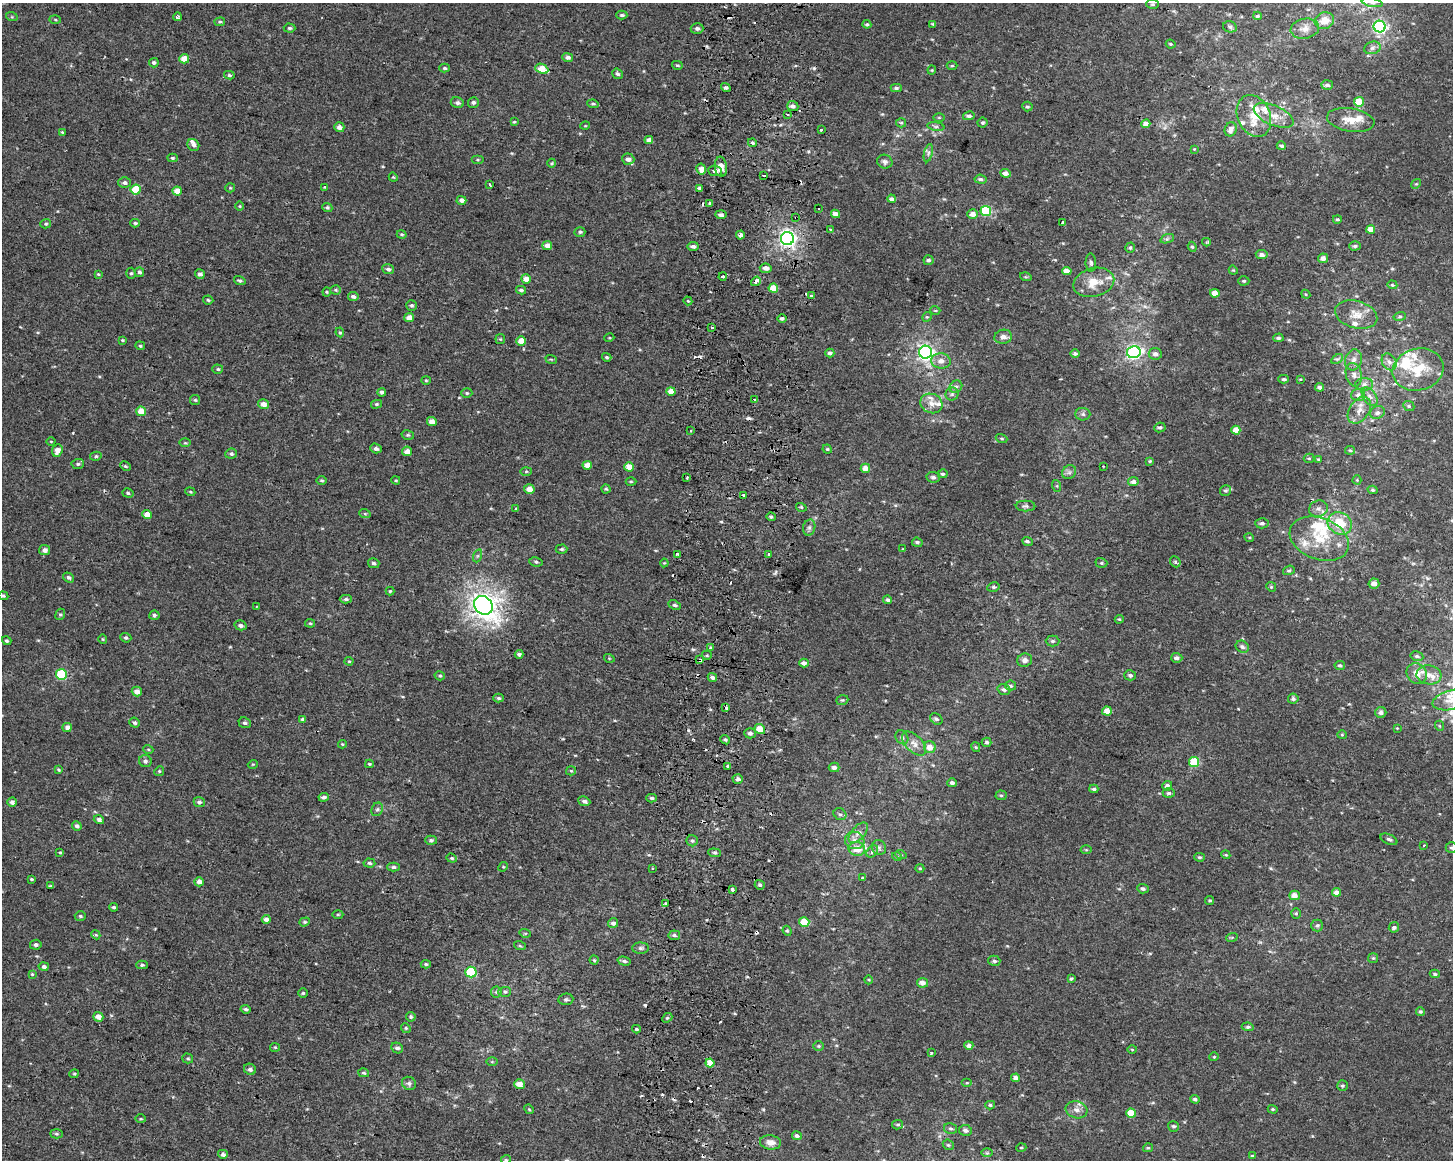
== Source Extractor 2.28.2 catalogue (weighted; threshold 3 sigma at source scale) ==
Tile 5 of 3 x 4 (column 2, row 2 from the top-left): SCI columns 1775-3225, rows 2318-3475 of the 4943 x 4643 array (HDU 1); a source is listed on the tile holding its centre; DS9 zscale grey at full resolution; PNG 1455 x 1162 px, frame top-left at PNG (2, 3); each listed source drawn as its Kron ellipse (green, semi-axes under 4 px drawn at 4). Shown black and unused: <1% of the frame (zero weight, under 2 of 3 exposures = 2% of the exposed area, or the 3 px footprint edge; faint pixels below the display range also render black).
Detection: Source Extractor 2.28.2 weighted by HDU 2 'WHT'; one run over the whole footprint, this tile lists its part. Background 1.53e-04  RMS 0.0035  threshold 0.0158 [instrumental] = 3 sigma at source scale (4.5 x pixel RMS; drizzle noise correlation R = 1.50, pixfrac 1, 0.0396/0.0396 arcsec/px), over >= 5 px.
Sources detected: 511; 1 too faint to see at this stretch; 26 cosmic-ray / hot-pixel residue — neither listed nor drawn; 21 inside a brighter listed object's ellipse — not listed separately; the other 463 listed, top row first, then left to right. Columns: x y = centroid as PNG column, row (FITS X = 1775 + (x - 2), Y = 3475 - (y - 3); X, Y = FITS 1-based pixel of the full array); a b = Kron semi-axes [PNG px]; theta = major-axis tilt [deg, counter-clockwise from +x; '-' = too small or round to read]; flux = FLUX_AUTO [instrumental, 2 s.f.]
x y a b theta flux
1372 3 11 4 -11 1.2
1152 4 6 4 1 0.56
622 15 6 4 -1 0.56
1257 16 4 3 - 0.55
12 17 6 4 -18 0.38
178 17 4 3 - 0.99
55 20 5 4 - 0.39
1324 21 10 8 18 4.2
220 22 5 4 - 0.47
867 24 4 3 - 0.58
933 24 4 3 - 0.4
1230 27 7 5 -14 0.81
1380 27 6 6 - 60
289 28 6 4 -1 0.61
697 28 6 5 - 0.91
1305 29 14 10 10 2.9
1171 44 5 3 - 0.44
1372 48 8 6 16 1.1
568 57 5 4 - 1
184 59 5 4 - 4.1
154 63 5 4 - 0.68
677 65 5 4 - 0.49
952 66 5 3 - 0.35
445 68 5 4 - 0.51
542 69 7 4 -24 6.8
932 70 4 4 - 0.36
617 74 6 5 - 0.76
229 75 5 4 - 0.6
1327 85 5 4 - 1.1
726 88 5 4 - 0.82
896 88 5 4 - 0.71
473 102 5 5 - 0.81
1359 102 5 5 - 7.3
457 103 6 5 - 1.1
593 104 6 4 -7 0.54
793 106 6 5 - 1.2
1027 107 5 5 - 0.6
787 115 4 3 - 0.54
1274 115 21 10 -24 4.9
969 116 6 4 12 0.81
1254 116 22 16 -67 8.4
939 118 5 4 - 0.37
1351 120 24 11 -9 5.6
514 122 4 3 - 0.39
901 123 5 4 - 0.46
983 123 5 5 - 0.58
1146 124 4 4 - 2.2
585 126 5 3 - 0.29
936 126 8 4 -8 0.72
339 127 5 5 - 1.5
1231 129 7 6 - 2.1
821 130 3 3 - 0.94
62 132 4 3 - 0.31
649 140 4 4 - 1.9
752 143 5 3 - 0.55
193 145 6 5 - 1.3
1281 146 4 3 - 0.83
1194 149 4 4 - 0.3
928 153 9 4 77 0.9
172 158 5 4 - 0.59
628 159 6 5 - 1.6
477 160 6 3 0 0.42
885 162 8 7 - 1.1
552 163 4 3 - 0.32
721 167 10 6 -82 2.8
701 169 5 5 - 2.3
715 171 7 5 -5 1.2
1005 173 5 4 - 1.6
764 175 3 3 - 2.8
393 177 5 3 - 0.35
980 179 6 4 -8 0.77
125 183 6 5 - 1.1
1416 184 5 4 - 0.41
490 185 3 3 - 1.2
325 187 4 4 - 0.32
230 188 5 4 - 0.39
699 188 3 3 - 2.6
136 190 5 5 - 11
177 191 5 4 - 3.1
892 199 4 4 - 0.95
461 200 5 4 - 1.2
710 203 4 4 - 0.69
240 206 5 3 - 0.32
327 207 5 4 - 0.67
818 209 2 2 - 0.3
986 211 5 5 - 18
835 214 4 4 - 1.8
973 214 5 5 - 2.3
721 215 6 4 -4 1.2
796 218 3 2 - 0.7
1337 219 4 4 - 0.57
1063 222 4 3 - 1.6
135 223 5 3 - 0.58
46 224 5 4 - 0.55
830 229 3 3 - 0.39
1371 229 4 4 - 3.1
580 232 5 5 - 0.66
402 234 5 4 - 0.45
740 235 4 3 - 2.7
787 238 6 6 - 110
1167 239 7 4 19 0.73
1206 242 4 4 - 0.42
547 245 5 4 - 2.3
693 246 5 4 - 1.1
1355 246 6 4 1 0.69
1192 247 5 4 - 0.47
1130 248 5 5 - 0.66
1262 255 6 4 -9 1.3
1323 258 5 5 - 1.6
928 260 5 5 - 0.73
1091 263 9 5 -88 0.89
766 268 6 4 -7 1.7
388 269 6 5 - 1.1
1233 270 5 3 - 0.34
1067 271 5 4 - 2.8
139 272 5 4 - 0.74
131 273 5 5 - 0.53
98 274 4 3 - 0.35
200 274 5 4 - 1
723 276 4 3 - 4.3
1026 277 6 4 -17 0.4
526 279 5 4 - 3.2
240 281 6 4 -18 0.64
756 281 5 4 - 2.2
1244 281 5 4 - 0.48
1094 282 21 14 15 6.7
1392 285 5 4 - 0.44
773 288 4 4 - 5.2
336 290 5 4 - 0.46
521 290 5 4 - 0.83
327 292 4 4 - 0.38
1215 293 4 4 - 4
1306 294 4 4 - 0.4
811 296 3 3 - 1.5
353 297 5 4 - 1.1
208 300 5 4 - 0.54
688 301 4 3 - 0.4
412 306 5 5 - 0.73
935 310 5 3 - 0.38
1356 315 22 13 -15 5.1
1400 316 6 4 15 0.56
927 317 5 4 - 0.45
409 318 5 4 - 2.8
782 318 5 4 - 0.83
712 327 3 2 - 0.48
340 332 5 4 - 0.49
1003 337 9 7 10 1.6
609 338 5 3 - 0.34
1278 338 5 4 - 0.81
500 339 5 5 - 0.44
122 340 3 3 - 0.36
521 341 5 4 - 4.2
140 346 5 4 - 0.49
925 352 6 6 - 88
1134 352 7 6 - 71
830 353 4 4 - 0.96
1075 353 5 4 - 0.9
1155 354 6 6 - 1.6
607 357 5 4 - 0.51
551 359 6 3 -19 0.33
1337 359 6 4 31 0.55
1354 360 10 8 72 1.8
941 361 9 7 -5 2.4
1389 362 9 7 -57 1.5
218 369 5 4 - 0.59
1418 369 26 21 16 12
1354 375 12 8 -77 1.9
1284 379 5 3 - 0.67
1300 379 3 3 - 0.29
426 380 5 4 - 0.42
1364 384 9 6 2 1.3
956 387 7 5 43 0.98
1320 387 4 3 - 1
671 391 4 4 - 3.3
382 392 4 4 - 0.8
467 393 5 4 - 0.48
952 394 6 6 - 0.8
1358 395 7 6 - 1.2
1370 397 10 6 -55 1.6
754 399 4 2 - 0.4
195 400 5 5 - 0.51
931 403 11 9 -23 2.8
263 404 5 4 - 2.2
377 404 5 4 - 0.49
1409 406 6 4 -24 0.55
1359 410 15 9 54 3
141 411 5 4 - 4.5
1377 413 7 6 - 1.1
1083 414 7 6 - 0.93
432 421 5 4 - 2.6
1160 427 5 5 - 0.66
1236 430 4 4 - 3.6
691 431 3 2 - 0.54
408 435 6 5 - 0.6
1001 439 6 3 -19 0.43
51 441 4 3 - 0.29
185 443 5 3 - 0.41
376 448 6 4 -21 0.95
827 449 4 4 - 0.46
57 450 6 5 - 2.6
1350 450 5 4 - 0.47
407 451 5 4 - 2.2
231 454 6 5 - 0.78
96 456 5 4 - 0.6
1309 458 5 4 - 0.45
1318 459 4 4 - 0.34
1150 461 4 4 - 0.37
78 464 6 5 - 0.65
587 465 4 4 - 3.6
125 466 6 4 -26 0.44
1103 466 2 2 - 0.35
629 467 5 4 - 4.3
865 468 5 4 - 2.6
526 471 5 3 - 0.44
1069 472 7 6 - 1
943 474 5 4 - 0.7
687 477 3 2 - 1.8
933 477 7 5 -8 0.91
322 480 5 4 - 0.62
396 480 4 3 - 0.38
1357 480 4 4 - 0.34
631 482 5 3 - 0.41
1133 482 5 4 - 1.4
1057 486 6 4 -72 0.39
529 489 5 4 - 3.1
606 489 4 4 - 0.5
1226 490 6 5 - 0.68
1373 490 5 4 - 0.54
190 492 5 4 - 0.41
128 493 6 4 -17 0.56
744 495 3 3 - 4
1026 506 10 5 0 0.84
801 507 5 3 - 0.38
516 508 3 3 - 0.69
1318 509 9 8 - 1.6
365 514 6 4 -19 0.43
147 515 5 4 - 3.5
771 517 4 4 - 0.52
1262 523 6 5 - 0.88
1340 523 12 10 -33 8.6
809 528 8 6 75 1.1
1249 537 5 3 - 0.39
1319 539 31 20 -21 14
1027 541 5 4 - 0.7
917 542 5 4 - 0.73
561 549 6 4 2 0.64
903 549 4 3 - 0.29
44 550 5 5 - 1.4
678 554 4 3 - 1.6
768 554 3 3 - 2.1
477 556 6 4 71 0.59
536 562 7 4 -10 0.64
1175 562 6 5 - 0.58
374 563 6 5 - 0.73
664 563 4 4 - 0.35
1101 563 6 5 - 0.58
1289 570 6 4 18 0.57
69 578 6 4 -33 0.88
1374 583 5 5 - 1.9
993 587 6 4 11 0.65
1271 587 5 4 - 0.45
390 591 4 4 - 0.38
3 596 5 4 - 0.55
346 599 6 4 1 0.77
888 600 4 4 - 0.78
483 605 10 8 -43 260
674 605 6 4 -25 0.63
256 606 2 2 - 0.35
60 614 6 4 68 0.51
154 615 5 4 - 0.66
1119 619 4 4 - 0.39
310 623 5 4 - 0.42
240 625 6 5 - 1
126 638 5 4 - 0.64
103 639 4 4 - 0.36
7 641 5 4 - 0.56
1052 641 7 5 0 0.75
1242 647 7 5 -31 0.93
711 648 3 3 - 2.2
519 654 4 3 - 0.86
707 655 5 4 - 0.38
1417 656 6 4 -10 0.68
609 658 5 3 - 0.33
1177 658 5 5 - 1.2
700 660 4 3 - 1.6
1025 660 7 6 - 1.5
349 661 4 4 - 0.4
804 663 5 4 - 1.4
1340 665 5 4 - 0.62
1417 673 11 9 -50 3.5
61 674 5 5 - 20
1130 675 6 5 - 0.87
1429 675 12 9 -7 3.4
440 676 5 4 - 0.55
712 677 5 4 - 0.97
1010 686 5 5 - 0.63
1004 690 6 5 - 0.98
137 692 5 4 - 2.5
499 698 5 4 - 0.67
1293 699 5 5 - 0.8
842 700 6 4 19 0.5
1452 700 20 9 14 5
726 708 3 3 - 3.5
1107 711 5 4 - 3.4
1381 712 5 5 - 1.2
303 719 4 4 - 0.89
936 719 7 5 -40 0.76
135 723 5 4 - 0.73
245 723 6 5 - 0.75
1440 726 5 3 - 0.33
67 727 5 4 - 1.7
1397 728 4 4 - 0.3
760 729 5 5 - 4.8
750 733 5 5 - 1.1
1342 735 5 4 - 0.41
902 737 7 6 - 0.87
725 740 5 4 - 0.6
987 742 5 4 - 0.72
342 744 4 4 - 0.36
914 744 15 8 -44 2.6
930 747 6 6 - 3.1
976 747 5 4 - 0.39
148 749 5 3 - 0.33
145 761 6 6 - 0.91
1194 762 5 5 - 14
253 764 5 3 - 0.3
369 764 4 3 - 0.37
728 766 4 3 - 2.4
834 767 5 4 - 1.1
58 770 4 3 - 0.44
159 771 5 4 - 0.51
571 771 5 4 - 0.41
738 779 5 5 - 1.1
952 783 5 4 - 0.88
1167 786 5 5 - 1.5
1094 789 4 3 - 0.64
1169 793 6 4 -1 0.73
1001 795 5 5 - 0.51
324 797 5 4 - 1.1
652 798 5 4 - 0.62
584 801 6 4 -25 1
12 802 5 4 - 1.3
199 802 5 5 - 0.87
377 809 7 5 66 0.78
840 814 7 5 -36 0.79
99 820 5 4 - 1.1
77 826 5 4 - 1
858 833 12 6 47 1.7
1389 839 9 5 -24 0.84
431 840 6 4 -2 0.75
855 840 10 8 -16 2
692 841 6 5 - 0.71
1423 846 3 3 - 1.1
879 847 7 7 - 1.1
1451 848 6 5 - 0.75
857 849 8 7 - 4.2
1086 850 5 3 - 0.34
872 851 7 5 48 0.84
60 852 4 3 - 0.37
715 853 6 4 -6 0.6
901 855 6 3 -19 0.43
1226 855 4 3 - 0.35
897 857 5 3 - 0.33
1200 857 5 4 - 0.58
452 858 5 4 - 0.5
369 863 6 4 -5 0.67
393 867 6 4 1 0.7
503 867 5 4 - 0.37
652 868 3 3 - 1.7
920 868 4 4 - 0.38
862 878 3 3 - 1.6
32 879 3 3 - 0.39
199 882 4 4 - 2
760 885 5 4 - 0.61
50 886 4 3 - 0.41
1143 889 5 5 - 0.77
732 890 3 3 - 3.6
1337 892 4 4 - 2.1
1295 895 5 4 - 2.5
1210 900 4 3 - 0.4
666 903 3 3 - 0.78
114 907 4 4 - 0.63
1296 913 5 4 - 0.48
338 914 5 3 - 0.37
80 916 5 4 - 0.52
266 919 4 4 - 1.5
305 922 5 4 - 0.47
804 922 5 4 - 7.3
613 923 5 5 - 1.1
1317 925 6 6 - 0.82
1394 927 5 5 - 1.2
787 931 5 4 - 0.45
525 933 6 3 -17 0.35
96 935 5 3 - 0.32
674 935 6 5 - 0.65
1232 937 6 3 19 0.42
36 945 5 5 - 0.93
520 946 6 3 -19 0.41
641 948 8 5 0 0.83
1373 958 5 5 - 0.45
594 960 4 4 - 0.46
624 961 6 4 -15 0.73
994 961 6 5 - 0.8
426 964 5 4 - 0.55
142 965 6 4 1 0.59
44 967 5 4 - 1.2
471 972 5 5 - 24
32 974 4 4 - 0.33
1435 974 5 4 - 0.6
1071 979 4 3 - 0.53
869 980 4 3 - 0.33
922 983 5 5 - 2.2
496 992 5 5 - 0.61
505 992 6 5 - 0.61
303 993 5 5 - 0.52
566 999 7 6 - 0.75
246 1009 5 4 - 0.73
1420 1011 4 4 - 0.62
98 1017 5 4 - 3
411 1017 5 4 - 0.56
667 1018 5 4 - 0.53
1248 1027 6 4 -7 0.63
406 1028 5 4 - 0.47
636 1029 4 3 - 0.43
969 1045 5 4 - 1.4
819 1046 5 4 - 0.44
275 1047 5 4 - 0.42
397 1048 6 5 - 0.97
1132 1049 5 3 - 0.34
931 1053 3 3 - 0.55
1214 1057 5 4 - 0.38
188 1058 5 5 - 0.52
492 1062 6 4 0 0.41
710 1063 4 4 - 5.3
250 1069 6 5 - 1.1
364 1073 5 4 - 0.54
74 1074 4 4 - 0.41
1015 1078 4 4 - 1.6
409 1083 7 6 - 1
967 1083 5 3 - 0.36
519 1084 5 4 - 3.7
1342 1086 5 5 - 0.6
1195 1099 4 4 - 0.98
990 1105 5 4 - 0.58
529 1109 5 4 - 0.39
1273 1109 5 4 - 0.41
1077 1110 11 8 -17 2.1
1131 1113 5 4 - 5.8
141 1119 5 3 - 0.34
898 1125 5 4 - 0.55
1173 1126 6 5 - 0.7
951 1128 6 5 - 0.72
965 1130 6 5 - 1.1
56 1134 6 4 -2 0.59
797 1136 5 4 - 1
770 1142 10 7 -8 2.3
948 1145 6 5 - 0.55
1021 1148 5 3 - 0.31
1148 1148 5 4 - 0.47
987 1153 6 4 0 0.54
223 1154 5 4 - 1
1252 1156 4 4 - 0.46
506 1160 5 4 - 0.45
Overlapping masked pixels (flux is a lower limit): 4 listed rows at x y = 796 218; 787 238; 756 281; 700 660
Isophote crosses this tile's border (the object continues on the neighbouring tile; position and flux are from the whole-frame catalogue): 4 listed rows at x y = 1372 3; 1452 700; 1451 848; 506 1160